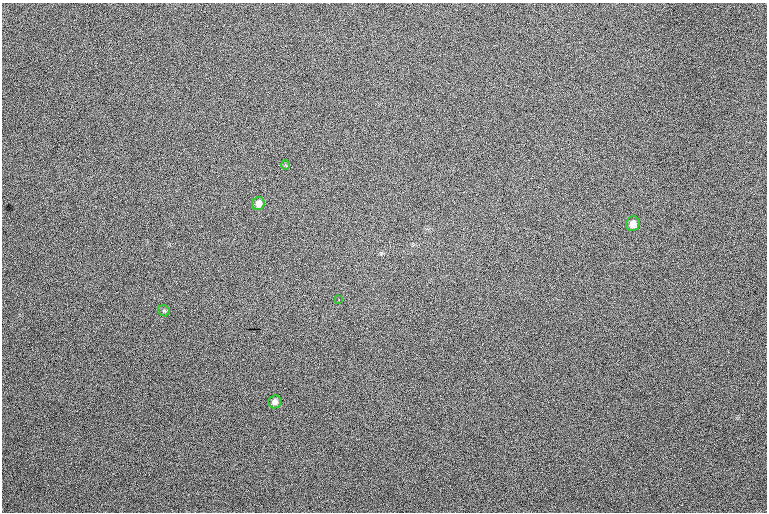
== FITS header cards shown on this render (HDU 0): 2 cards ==
NAXIS1  =                 1530 /fastest changing axis
NAXIS2  =                 1020 /next to fastest changing axis

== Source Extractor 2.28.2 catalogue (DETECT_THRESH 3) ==
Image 1530 x 1020 px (HDU 0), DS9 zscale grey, zoomed out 1/2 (1 PNG px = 2 x 2 image px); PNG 769 x 514 px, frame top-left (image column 2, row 1019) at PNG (2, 3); each listed source drawn as its Kron ellipse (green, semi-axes under 4 px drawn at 4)
Background 145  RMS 10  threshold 31.4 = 3 sigma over >= 5 px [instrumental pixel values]
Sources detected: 8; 2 cannot appear on this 1/2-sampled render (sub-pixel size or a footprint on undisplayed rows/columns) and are neither listed nor drawn; the other 6 listed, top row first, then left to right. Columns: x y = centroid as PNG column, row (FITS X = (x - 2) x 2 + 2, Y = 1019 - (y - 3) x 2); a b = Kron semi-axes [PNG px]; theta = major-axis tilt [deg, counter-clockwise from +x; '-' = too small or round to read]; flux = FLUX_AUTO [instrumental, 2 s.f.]
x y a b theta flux
285 165 4 2 - 2000
258 204 6 6 - 14000
633 224 7 6 - 18000
339 300 2 1 - 1300
164 311 6 5 - 3100
275 402 6 6 - 11000
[2 sub-pixel or undisplayed-footprint detections neither listed nor drawn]